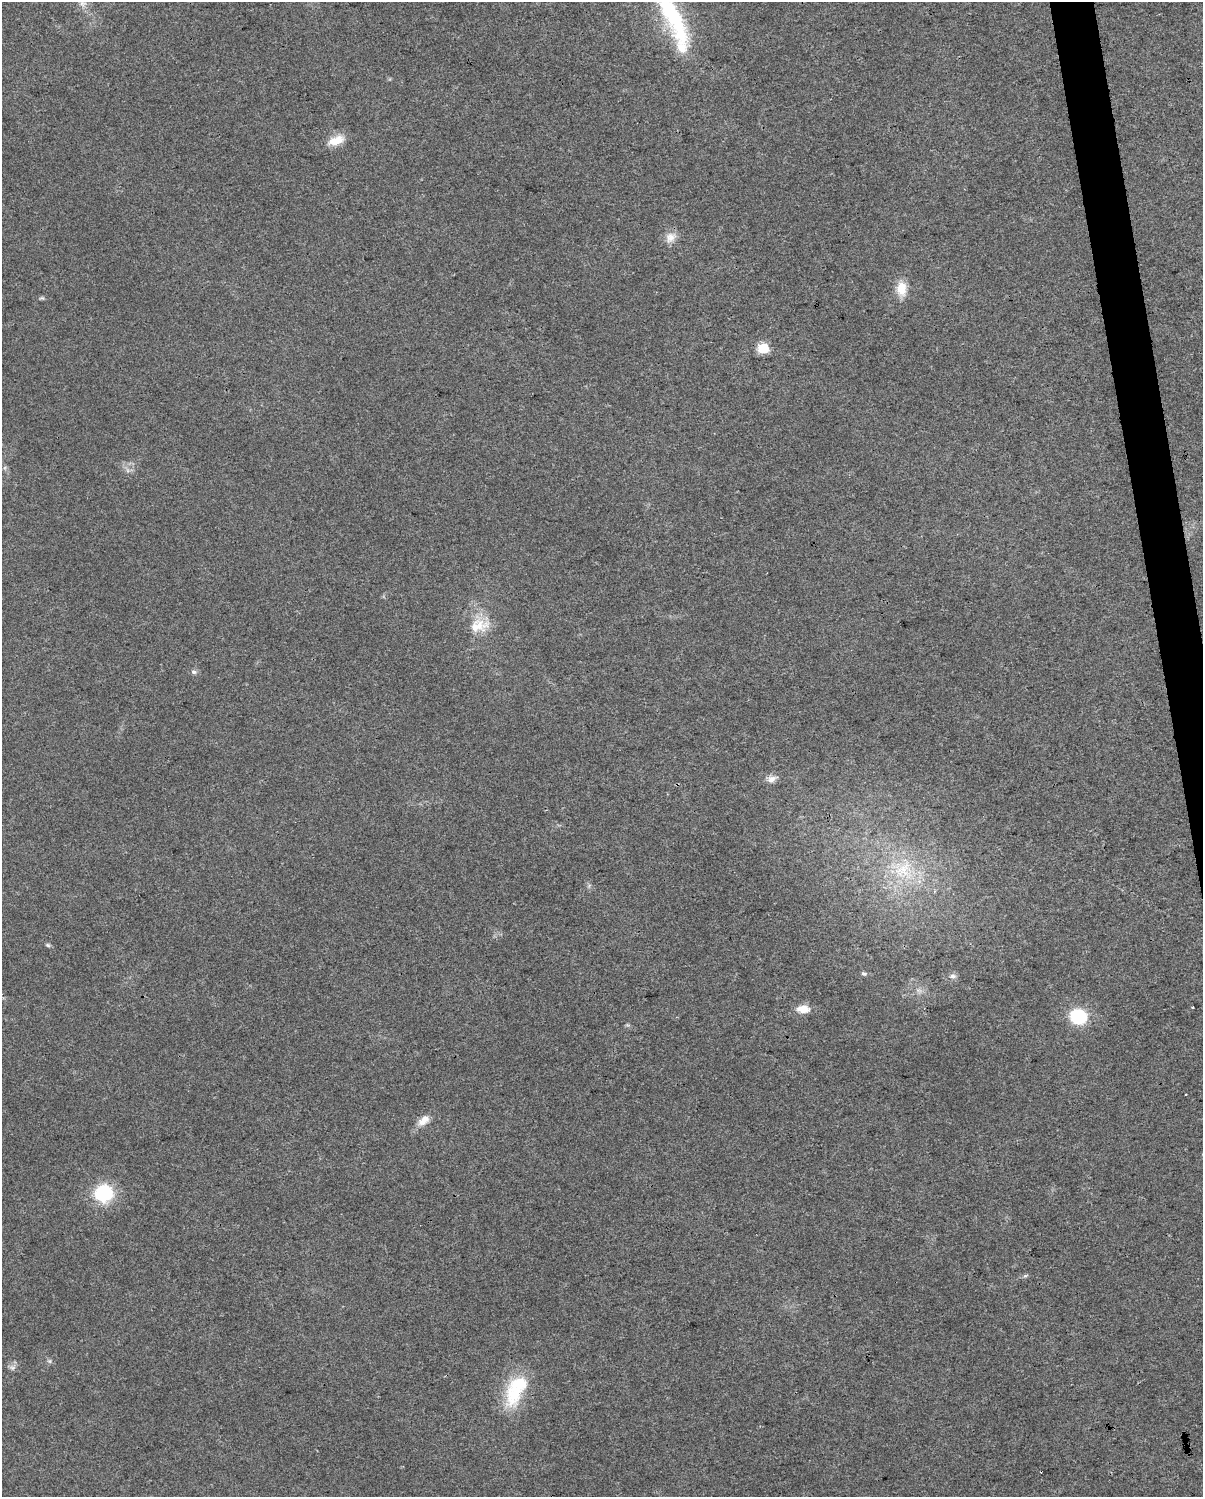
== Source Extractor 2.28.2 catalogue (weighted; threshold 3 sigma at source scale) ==
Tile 6 of 4 x 3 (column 2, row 2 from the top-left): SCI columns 1203-2403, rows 1564-3058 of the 4806 x 4576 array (HDU 1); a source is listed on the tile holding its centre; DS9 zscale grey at full resolution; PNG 1205 x 1499 px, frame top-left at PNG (2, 2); no overlay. Shown black and unused: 2% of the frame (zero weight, under 3 of 4 exposures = <1% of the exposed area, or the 3 px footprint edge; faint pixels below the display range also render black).
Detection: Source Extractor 2.28.2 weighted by HDU 2 'WHT'; one run over the whole footprint, this tile lists its part. Background 0.0315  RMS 0.0041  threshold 0.0183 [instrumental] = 3 sigma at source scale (4.5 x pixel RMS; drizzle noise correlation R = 1.50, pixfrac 1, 0.0396/0.0396 arcsec/px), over >= 5 px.
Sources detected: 28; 1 inside a brighter object's white glare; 2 cosmic-ray / hot-pixel residue — not listed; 2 inside a brighter listed object's ellipse — not listed separately; the other 23 listed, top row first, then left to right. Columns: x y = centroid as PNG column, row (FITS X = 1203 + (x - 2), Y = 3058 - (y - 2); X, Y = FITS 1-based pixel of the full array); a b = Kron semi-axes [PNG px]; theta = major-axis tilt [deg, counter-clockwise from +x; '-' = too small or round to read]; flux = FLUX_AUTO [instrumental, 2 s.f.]
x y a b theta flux
83 4 10 8 -32 2.3
671 13 80 21 -62 47
336 140 22 11 18 6.6
670 237 15 13 37 3.9
901 289 19 13 -87 6.5
42 298 8 4 0 0.66
763 348 6 6 - 28
5 468 7 4 -72 0.76
479 625 29 18 11 10
194 672 7 6 - 1.2
772 779 15 9 25 2.7
903 870 31 19 41 18
48 945 7 5 -22 0.7
864 974 7 4 -21 0.8
953 976 9 6 0 1.3
1192 1007 3 2 - 0.67
803 1009 14 9 2 5.4
1078 1016 18 15 -23 19
424 1120 18 10 41 4.3
104 1193 20 20 - 22
49 1361 6 6 - 0.78
12 1368 9 6 -10 1.4
515 1390 48 24 68 22
Isophote crosses this tile's border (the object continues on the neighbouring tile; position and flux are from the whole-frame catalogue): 1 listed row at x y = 671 13